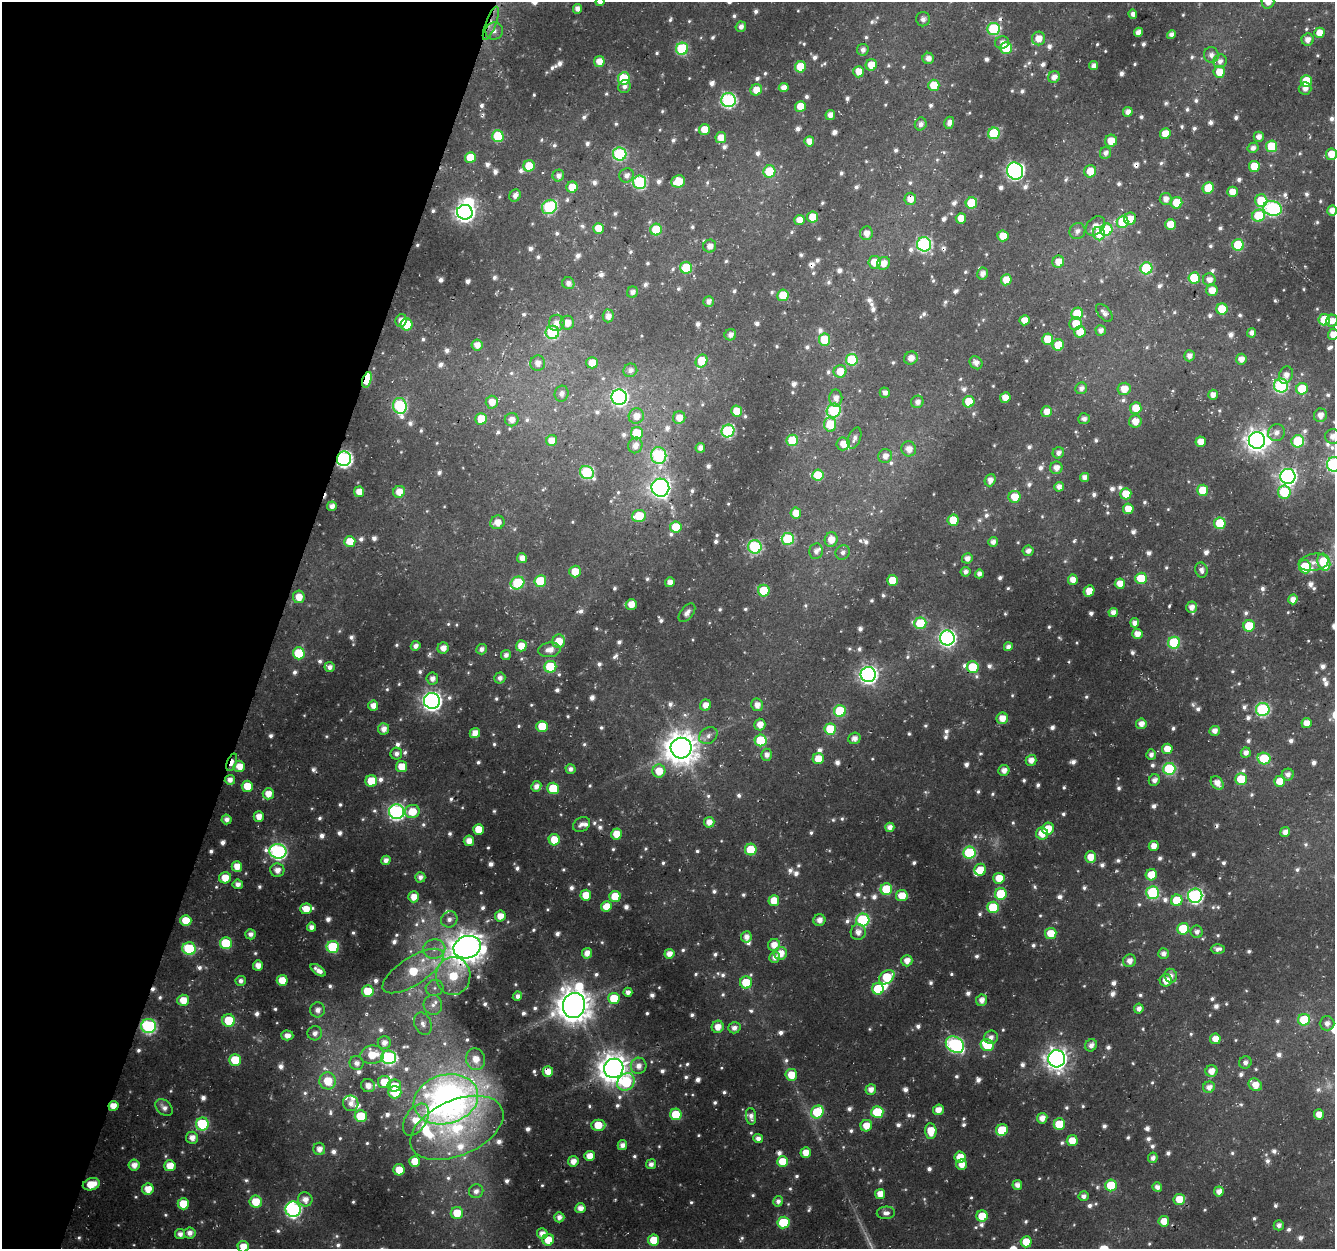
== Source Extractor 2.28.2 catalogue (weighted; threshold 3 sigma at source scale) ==
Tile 9 of 4 x 4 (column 1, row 3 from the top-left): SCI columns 32-1364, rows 1572-2818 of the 5388 x 5588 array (HDU 1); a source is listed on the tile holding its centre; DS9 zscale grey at full resolution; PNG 1337 x 1251 px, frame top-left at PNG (2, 2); each listed source drawn as its Kron ellipse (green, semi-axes under 4 px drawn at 4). Shown black and unused: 21% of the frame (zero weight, under 3 of 4 exposures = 4% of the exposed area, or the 3 px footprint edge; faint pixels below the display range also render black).
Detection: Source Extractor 2.28.2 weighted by HDU 2 'WHT'; one run over the whole footprint, this tile lists its part. Background 0.0286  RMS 0.0049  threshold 0.0222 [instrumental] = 3 sigma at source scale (4.5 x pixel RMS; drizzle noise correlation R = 1.50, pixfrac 1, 0.0396/0.0396 arcsec/px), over >= 5 px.
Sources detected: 1144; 13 too faint to see at this stretch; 3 inside a brighter object's white glare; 2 cosmic-ray / hot-pixel residue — neither listed nor drawn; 26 inside a brighter listed object's ellipse — not listed separately; of the other 1100, all 500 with FLUX_AUTO >= 2.63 (the completeness limit of this list) listed and drawn (600 fainter detections not listed), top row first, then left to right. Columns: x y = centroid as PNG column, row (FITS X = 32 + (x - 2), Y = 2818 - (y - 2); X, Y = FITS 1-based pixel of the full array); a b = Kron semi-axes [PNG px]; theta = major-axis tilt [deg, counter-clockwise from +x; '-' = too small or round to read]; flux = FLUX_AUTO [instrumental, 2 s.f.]
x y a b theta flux
600 2 4 4 - 2.8
1268 2 7 6 - 5.6
577 9 5 4 - 3.3
1133 14 5 4 - 2.6
923 19 7 7 - 2.6
491 23 18 5 69 4
741 27 5 5 - 3
994 29 6 6 - 46
494 31 9 8 - 2.9
1138 32 5 4 - 4
1319 33 5 5 - 6.8
1171 35 4 4 - 2.9
1038 38 7 6 - 7.2
1308 40 6 6 - 4
1002 42 7 6 - 3.1
1006 48 6 6 - 26
682 49 6 6 - 47
863 50 6 5 - 2.7
1211 55 8 7 - 3
928 58 5 5 - 3.9
599 61 5 5 - 7
1220 61 7 6 - 3
871 65 6 5 - 9.3
1094 66 4 4 - 3.6
801 67 6 5 - 18
859 72 5 5 - 8.2
1219 72 6 5 - 9.7
1054 77 6 5 - 4.3
624 78 6 6 - 28
1306 81 6 5 - 18
934 85 5 5 - 13
624 87 6 6 - 2.8
784 88 5 4 - 4.3
1305 88 6 6 - 3.1
756 90 6 5 - 7.5
728 100 7 7 - 110
800 106 5 5 - 9.4
1128 112 5 5 - 4
830 115 5 4 - 4.2
949 123 6 5 - 3.2
921 124 6 6 - 2.9
704 130 5 5 - 10
994 133 6 5 - 34
1165 134 5 5 - 11
498 136 6 6 - 24
1259 137 5 5 - 3.5
721 138 5 5 - 7.5
809 141 5 5 - 5.1
1111 141 6 6 - 8.6
1272 146 6 5 - 31
1253 148 5 5 - 2.9
1105 153 6 5 - 2.8
620 154 7 6 - 67
1331 154 5 5 - 9.6
470 158 5 5 - 12
529 166 6 5 - 15
1254 166 5 5 - 12
769 171 6 6 - 20
1015 171 9 8 - 200
1090 171 6 6 - 9.3
627 175 7 7 - 3.4
558 176 6 5 - 3
678 181 7 6 - 13
640 182 7 6 - 62
572 187 5 5 - 9.1
1208 188 6 5 - 16
1232 192 5 5 - 7.1
515 196 6 5 - 3.5
910 199 6 6 - 6.6
1166 199 6 6 - 4.5
1261 201 6 6 - 18
971 203 6 5 - 25
1177 203 6 5 - 15
549 207 8 6 39 60
1273 208 9 7 -16 110
1332 211 5 5 - 4.8
465 212 8 7 - 270
1259 216 6 6 - 24
813 217 5 5 - 11
961 218 5 5 - 8.6
1130 219 6 6 - 6.3
799 220 5 5 - 6.2
1122 222 6 6 - 24
1171 224 5 5 - 11
1095 226 11 8 43 5
598 228 5 5 - 8.1
656 230 6 5 - 22
1106 230 6 6 - 32
1077 231 8 7 - 3.1
866 233 7 6 - 4.7
1099 234 7 6 - 11
1003 236 5 5 - 9
924 244 7 7 - 100
1238 245 6 6 - 31
710 246 6 6 - 4.2
874 262 6 6 - 8.8
1058 262 6 6 - 6.6
883 263 7 6 - 6.3
686 268 6 6 - 18
1146 268 6 6 - 41
982 274 6 5 - 3.8
1194 278 6 5 - 18
1006 280 5 5 - 9
1209 280 6 6 - 4.2
568 283 6 6 - 3
1212 290 6 5 - 6.8
632 292 6 5 - 3.1
783 295 6 5 - 13
708 301 5 5 - 3.2
1222 309 5 5 - 20
1104 313 10 6 -50 2.9
1077 314 6 5 - 22
608 316 6 5 - 4.2
401 320 6 5 - 5.1
1024 320 5 5 - 6.3
1324 320 6 5 - 21
1332 321 6 6 - 4.5
557 323 8 7 - 4.6
567 323 7 6 - 6.7
407 324 6 6 - 21
1076 324 6 6 - 8.8
1101 330 5 5 - 3.3
552 332 7 6 - 52
1080 332 6 5 - 13
1252 333 5 4 - 3
1333 334 5 5 - 6
730 335 6 5 - 3
1047 339 5 5 - 13
825 340 6 6 - 22
477 345 5 5 - 5.2
1058 345 6 5 - 15
1189 356 5 5 - 3.5
911 358 7 6 - 5.4
1241 359 5 5 - 4.5
852 360 6 6 - 34
702 361 7 5 60 19
538 363 7 7 - 4.6
592 363 6 5 - 8.6
976 363 7 6 - 3.6
630 370 7 6 - 2.8
840 371 6 6 - 9.3
1286 375 9 7 68 3.7
367 380 8 4 73 25
1281 385 7 7 - 83
1081 388 6 5 - 3.1
1124 389 6 6 - 7.7
1302 389 6 5 - 23
885 393 5 5 - 3
561 394 8 7 - 2.8
1213 395 5 5 - 3.8
619 397 8 7 - 150
1005 397 5 5 - 7.5
836 398 8 6 -90 4.4
492 402 6 6 - 6.8
917 402 6 6 - 3.9
969 402 6 5 - 13
400 406 8 7 - 74
1136 408 6 5 - 11
737 411 5 5 - 10
834 411 7 6 - 52
1047 412 5 5 - 6.2
1320 415 7 6 - 5
636 416 8 7 - 6.4
679 418 6 6 - 6.5
481 419 6 5 - 11
1084 419 6 5 - 2.8
512 420 7 6 - 4.3
1135 421 6 6 - 6.5
830 424 7 6 - 18
728 431 6 6 - 67
637 433 6 6 - 18
1276 433 8 8 - 3.4
1333 436 7 7 - 4.1
854 438 11 6 69 2.8
792 440 6 5 - 22
1257 440 8 8 - 410
552 441 5 5 - 7.6
1298 441 6 6 - 26
1201 442 5 5 - 7.6
843 444 6 6 - 6.2
635 445 8 7 - 5
700 448 5 4 - 3.3
909 449 7 7 - 5.5
1058 453 6 5 - 3
659 455 8 7 - 76
885 456 7 6 - 4.4
344 459 7 7 - 160
1334 464 7 7 - 110
1056 468 6 6 - 4.3
587 472 7 6 - 51
818 475 6 5 - 17
1288 476 7 7 - 190
1085 477 4 4 - 3.7
990 480 6 5 - 3.6
1059 487 5 4 - 3.4
660 488 9 9 - 270
1203 490 5 5 - 15
359 492 5 5 - 6.5
399 492 6 5 - 7.3
1284 492 6 6 - 28
1126 494 5 5 - 13
1014 497 6 6 - 11
332 506 5 4 - 3.5
1128 509 5 5 - 7.5
796 513 5 5 - 7.8
639 516 7 6 - 17
953 520 5 5 - 14
497 522 7 6 - 6.2
1220 523 6 5 - 20
676 527 6 6 - 15
788 539 6 6 - 45
831 540 7 6 - 7.2
350 541 5 5 - 10
993 542 5 4 - 3.5
755 547 7 6 - 65
816 551 8 6 81 3.2
1028 551 5 5 - 3
843 552 7 7 - 2.7
522 558 5 5 - 4.4
967 558 5 5 - 3.8
1314 562 15 8 10 3.6
1324 562 8 6 -71 34
1305 567 7 6 - 19
1201 570 7 6 - 2.8
575 571 6 6 - 9.4
965 572 5 5 - 2.7
979 574 4 4 - 3
1141 578 6 5 - 20
892 580 5 5 - 11
1073 580 5 5 - 6.4
540 581 6 6 - 24
670 582 5 4 - 4.6
518 583 7 6 - 37
1120 584 5 5 - 6.8
764 591 6 6 - 21
1089 591 6 5 - 8.4
299 597 6 6 - 6.6
1293 599 5 4 - 4.3
631 604 5 5 - 7
1191 607 5 5 - 4.3
1113 612 4 4 - 3.8
687 613 11 6 52 3.1
920 623 6 6 - 26
1135 623 5 4 - 4
1249 626 5 5 - 20
1137 634 5 5 - 5.8
947 638 7 7 - 180
559 641 6 6 - 10
1174 643 6 6 - 46
416 646 5 4 - 2.9
521 646 5 5 - 8.4
1008 647 4 4 - 2.9
443 648 6 5 - 4.7
481 649 5 5 - 2.7
549 650 11 7 7 5.5
299 653 6 6 - 23
506 655 5 5 - 3
329 667 5 4 - 2.9
550 667 6 6 - 30
973 667 6 6 - 21
868 674 7 7 - 220
500 678 5 5 - 2.9
432 679 6 5 - 3.7
432 701 8 8 - 260
705 705 6 5 - 5.2
757 705 6 6 - 4.6
373 706 5 5 - 5
1263 709 6 6 - 78
840 711 6 6 - 32
1002 718 6 5 - 7.1
1306 723 5 5 - 5.3
1141 724 5 5 - 4.7
760 725 6 5 - 6.1
542 726 5 5 - 16
384 729 6 5 - 4.3
830 729 6 5 - 24
1215 731 5 5 - 3.7
475 733 5 5 - 5.7
708 736 10 7 37 3.2
854 738 6 5 - 3.4
761 740 6 6 - 25
681 748 10 10 - 1100
1167 749 5 5 - 9.1
1246 753 5 5 - 3.7
396 754 6 6 - 2.8
767 755 6 5 - 3.6
1151 755 5 5 - 2.8
1264 758 6 6 - 27
818 759 5 5 - 9.5
1031 760 5 5 - 5.1
232 762 9 4 69 5
239 766 6 5 - 7.2
401 767 5 5 - 9.8
570 769 5 4 - 2.8
1169 769 6 6 - 50
1004 770 5 5 - 4.2
659 771 6 6 - 10
1288 774 6 6 - 2.9
1241 779 6 5 - 18
230 780 5 5 - 3.8
1154 780 6 5 - 3.3
371 781 6 5 - 16
1280 781 5 5 - 8.6
1217 783 7 5 -51 5.4
247 786 5 5 - 12
536 786 5 5 - 3.9
553 788 6 5 - 19
268 794 5 5 - 6.7
412 811 7 6 - 12
397 812 7 7 - 140
259 816 5 5 - 5.5
227 819 5 5 - 3
709 822 5 5 - 5.3
581 824 9 6 31 3
890 827 4 4 - 3.7
478 829 5 5 - 10
1048 829 6 6 - 9.4
1285 832 5 4 - 4.1
1042 833 6 6 - 9.1
616 834 5 5 - 9.4
554 840 5 5 - 13
469 841 5 5 - 5.8
1154 846 5 5 - 5.6
751 849 6 5 - 19
278 851 8 7 - 140
969 853 6 6 - 48
1091 857 6 5 - 8.8
386 860 5 4 - 3.4
237 866 5 5 - 7.5
277 870 7 6 - 4.8
980 870 6 6 - 8.6
1151 875 5 5 - 12
420 877 5 5 - 2.8
225 878 6 5 - 9.2
999 878 5 5 - 10
238 884 5 4 - 3.3
886 889 6 6 - 26
1153 892 6 6 - 59
1001 894 6 6 - 26
586 895 5 5 - 9.2
615 896 5 5 - 15
902 896 5 5 - 10
1195 896 7 7 - 130
414 897 5 5 - 6.8
1177 900 6 5 - 20
774 901 5 5 - 10
606 906 5 5 - 8.9
993 907 6 6 - 28
306 909 6 5 - 7.8
500 916 5 5 - 6.5
449 919 8 8 - 3.4
819 920 6 6 - 3.7
863 920 6 6 - 61
186 921 5 5 - 12
311 927 4 4 - 3.3
1183 929 6 5 - 26
858 932 8 7 - 4.4
1197 932 6 6 - 2.9
1051 933 5 5 - 11
251 934 5 5 - 3.1
746 937 5 5 - 4.1
226 943 6 6 - 29
774 945 6 6 - 6.7
333 947 6 6 - 44
467 947 14 11 19 970
189 949 7 6 - 41
434 949 11 9 11 5.2
1218 949 7 5 2 2.7
587 953 5 5 - 5
780 953 6 6 - 7.5
669 954 5 4 - 4.8
1163 954 5 5 - 3.2
774 957 5 5 - 3
907 961 6 5 - 5
1130 961 6 6 - 4.2
258 965 5 5 - 5.4
318 970 9 4 -36 3.6
413 971 35 13 33 28
453 976 19 17 84 23
1171 976 7 6 - 3
887 977 8 6 38 22
282 980 5 5 - 11
1166 980 6 6 - 7.2
241 981 5 5 - 2.7
746 982 6 6 - 18
435 988 9 8 - 2.8
878 989 6 5 - 22
368 991 6 6 - 19
628 992 4 4 - 2.8
517 996 5 4 - 2.7
614 998 6 5 - 19
183 1000 6 5 - 8.6
982 1000 6 5 - 4.4
433 1005 10 9 - 4.1
574 1005 12 11 - 1200
1139 1009 5 5 - 3.3
318 1010 7 7 - 3.7
1304 1020 6 6 - 24
229 1021 6 6 - 20
1327 1023 7 7 - 3.4
423 1024 11 8 -67 3.4
149 1026 7 7 - 97
718 1027 6 6 - 6.4
734 1028 6 5 - 3.3
315 1033 7 7 - 3.2
287 1035 6 5 - 4
991 1037 7 7 - 3.2
1215 1039 5 5 - 6.5
384 1043 6 6 - 3.9
955 1045 10 7 -34 130
987 1045 6 6 - 24
1091 1045 6 5 - 3.4
372 1055 12 9 8 13
389 1057 7 7 - 94
476 1059 11 9 -72 8.2
1057 1059 8 8 - 400
235 1060 6 6 - 16
1245 1062 6 6 - 2.7
357 1063 7 7 - 3.5
639 1066 8 8 - 4.7
614 1068 10 9 - 860
1211 1071 6 6 - 6.1
548 1072 5 5 - 7.2
791 1075 6 6 - 10
328 1081 8 8 - 14
384 1082 6 6 - 12
626 1082 9 8 - 37
1255 1085 7 5 -40 7.7
368 1086 7 6 - 4.9
394 1086 6 6 - 6.9
1209 1087 6 5 - 4
871 1089 5 5 - 4.4
395 1092 6 6 - 16
446 1099 33 24 15 350
351 1103 8 7 - 3.8
113 1106 5 4 - 6.7
164 1108 10 7 -43 3.1
938 1110 6 5 - 5.5
817 1112 7 6 - 31
877 1112 6 6 - 30
676 1114 6 5 - 22
1319 1114 5 5 - 5.9
361 1116 6 6 - 20
751 1116 8 5 -83 3.1
1042 1118 5 5 - 4.8
416 1120 18 10 57 11
202 1124 6 6 - 48
1059 1124 6 6 - 21
598 1125 7 5 1 12
866 1126 6 5 - 7.9
457 1128 49 27 24 57
1002 1130 6 5 - 20
931 1131 8 5 -87 10
192 1138 6 6 - 4.7
758 1138 5 4 - 3.2
1072 1141 5 5 - 10
622 1145 5 4 - 3.5
319 1149 6 6 - 4.1
806 1153 5 5 - 7.3
590 1156 5 5 - 6.6
960 1157 5 5 - 8.4
1153 1158 5 5 - 2.7
415 1161 5 5 - 8.7
573 1161 5 5 - 4.9
783 1162 5 5 - 13
651 1164 5 5 - 3.2
134 1165 5 5 - 4.7
962 1165 5 5 - 5.9
170 1166 5 5 - 9
399 1170 5 5 - 9.4
91 1184 9 6 16 12
1017 1185 5 5 - 3.6
1111 1185 6 6 - 24
1157 1187 5 4 - 2.9
148 1189 6 5 - 7.6
476 1191 7 7 - 3
1219 1191 5 5 - 4.3
880 1194 5 5 - 6.4
1083 1196 5 5 - 2.7
305 1199 7 7 - 4.8
1179 1199 6 5 - 10
778 1201 5 5 - 2.7
256 1202 6 6 - 12
183 1204 6 5 - 16
580 1208 5 5 - 5.1
293 1209 8 7 - 130
457 1213 6 6 - 12
886 1213 9 6 2 2.9
982 1216 5 5 - 13
559 1217 5 5 - 3.5
1164 1221 5 5 - 8.1
783 1222 6 6 - 27
1279 1225 5 5 - 2.8
190 1233 5 5 - 3.6
180 1234 5 5 - 3.3
542 1234 5 5 - 4.5
548 1240 6 5 - 11
654 1240 5 5 - 14
1026 1242 5 5 - 12
243 1247 6 5 - 8.2
Overlapping masked pixels (flux is a lower limit): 14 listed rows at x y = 491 23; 572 187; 910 199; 367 380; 344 459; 660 488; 755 547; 973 667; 232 762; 230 780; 149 1026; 548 1072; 113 1106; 1002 1130
Isophote crosses this tile's border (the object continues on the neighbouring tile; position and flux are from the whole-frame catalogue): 10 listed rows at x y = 600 2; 1268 2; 1331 154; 1332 211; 1332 321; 1333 334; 1333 436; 1334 464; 1324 562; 243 1247